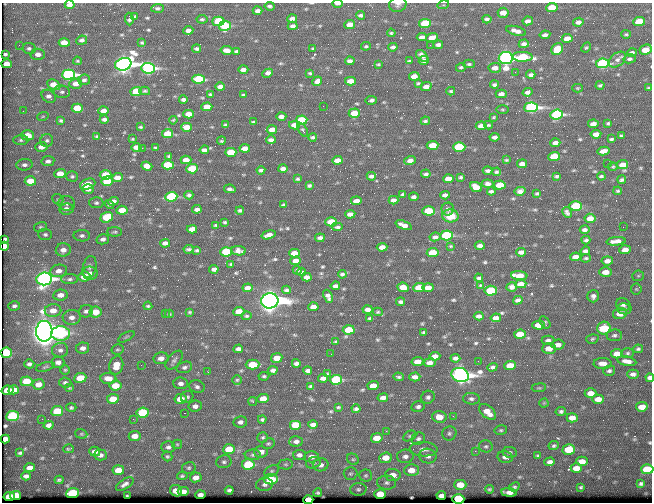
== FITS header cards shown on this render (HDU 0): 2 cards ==
NAXIS1  =                  650 / Width of table row in bytes
NAXIS2  =                  500 / Number of rows in table

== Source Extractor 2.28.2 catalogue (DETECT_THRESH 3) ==
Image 650 x 500 px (HDU 0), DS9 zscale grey, 1 PNG px = 1 image px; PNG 654 x 504 px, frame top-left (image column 1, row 500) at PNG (2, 3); each listed source drawn as its Kron ellipse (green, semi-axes under 4 px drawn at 4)
Background 353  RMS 1.2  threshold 3.49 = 3 sigma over >= 5 px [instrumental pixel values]
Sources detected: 581; of the 581, the 500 brightest by FLUX_AUTO listed and drawn (81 fainter detections omitted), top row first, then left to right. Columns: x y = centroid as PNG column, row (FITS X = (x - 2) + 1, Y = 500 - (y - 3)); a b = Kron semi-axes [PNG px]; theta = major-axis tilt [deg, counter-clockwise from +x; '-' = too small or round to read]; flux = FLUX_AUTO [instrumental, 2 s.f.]
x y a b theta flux
338 4 5 2 - 390
398 4 9 7 19 290
70 5 5 4 - 410
443 5 6 3 17 84
270 6 5 3 - 180
157 8 6 4 4 180
552 8 6 4 5 2000
258 11 5 4 - 280
503 13 5 5 - 860
360 15 4 3 - 220
135 16 4 3 - 130
129 19 6 3 -86 170
202 19 5 4 - 140
292 19 5 4 - 410
487 19 4 4 - 210
218 21 6 4 2 4700
528 21 5 4 - 350
578 22 5 4 - 320
639 22 6 4 7 2700
425 23 6 4 6 3900
350 25 5 4 - 910
225 26 6 5 - 5000
293 26 5 4 - 280
188 30 5 4 - 380
516 31 10 4 -15 460
391 33 4 3 - 110
626 34 5 3 - 110
545 35 5 3 - 290
422 37 5 4 - 370
432 38 6 4 19 790
567 38 5 4 - 720
82 40 5 4 - 240
64 43 5 4 - 1000
142 43 3 3 - 110
524 44 5 4 - 300
19 45 3 3 - 93
430 45 2 2 - 140
438 45 5 3 - 240
366 46 5 4 - 120
393 47 5 4 - 230
586 47 5 4 - 100
29 48 7 5 -10 200
313 48 4 2 - 89
197 49 4 3 - 170
557 49 6 5 - 2700
226 50 6 4 -11 610
646 50 6 5 - 1400
236 51 4 3 - 160
632 53 5 4 - 190
5 54 3 3 - 140
38 54 7 5 -2 500
422 56 7 4 -47 360
523 57 10 5 -1 4500
506 58 7 6 - 52000
630 59 6 4 12 190
424 60 5 4 - 310
617 60 10 6 38 320
77 61 4 3 - 88
350 61 5 4 - 270
409 61 4 3 - 110
602 63 6 5 - 12000
7 64 5 4 - 760
123 64 8 6 17 60000
378 64 4 2 - 100
469 64 6 4 1 130
461 67 5 4 - 120
148 68 7 5 -5 20000
495 68 6 5 - 540
243 70 5 4 - 380
515 72 3 2 - 97
268 73 5 4 - 400
310 73 4 3 - 100
68 75 6 5 - 19000
531 75 5 3 - 230
414 76 5 4 - 600
198 79 6 4 1 5900
84 80 6 5 - 220
317 81 5 4 - 350
350 81 5 4 - 740
418 83 4 3 - 100
76 84 6 5 - 510
54 85 7 5 -28 1100
494 85 4 3 - 180
600 85 4 3 - 130
426 86 6 4 25 460
220 87 5 4 - 330
577 88 5 4 - 85
648 88 4 3 - 100
145 91 5 3 - 120
451 91 4 3 - 110
62 92 8 6 -9 190
136 92 6 4 4 3400
527 92 5 4 - 250
210 94 3 3 - 95
501 94 5 4 - 390
243 95 4 3 - 120
49 96 8 6 -34 340
183 99 4 3 - 180
371 100 5 3 - 190
323 106 2 2 - 140
207 107 5 4 - 1600
531 107 7 5 3 21000
77 108 5 4 - 1800
502 109 6 3 -1 89
23 111 2 2 - 95
104 111 5 4 - 490
354 113 5 4 - 1800
189 114 5 4 - 890
557 114 6 5 - 12000
43 116 6 3 19 89
281 116 5 4 - 310
493 117 4 2 - 85
104 119 4 3 - 220
61 120 4 3 - 130
173 120 4 3 - 81
302 120 6 4 6 3900
425 121 5 3 - 120
253 122 4 3 - 110
608 123 4 3 - 120
593 124 5 4 - 430
225 125 4 3 - 140
294 125 5 4 - 720
488 125 4 3 - 100
481 126 5 4 - 570
140 127 3 2 - 86
187 127 5 4 - 1400
272 130 5 4 - 630
302 130 8 3 -57 100
168 134 5 4 - 2200
596 134 5 4 - 610
27 135 6 5 - 1400
97 136 3 2 - 100
621 136 4 3 - 110
313 137 4 3 - 140
495 137 5 4 - 250
133 139 3 2 - 81
611 139 4 3 - 120
21 140 7 5 1 190
47 140 6 6 - 180
271 140 5 3 - 250
221 141 4 3 - 100
555 143 5 4 - 310
432 145 6 4 5 1700
41 147 6 5 - 540
136 147 5 4 - 480
459 147 6 4 1 4800
142 148 2 2 - 670
155 148 3 3 - 110
245 148 5 4 - 510
204 150 4 4 - 310
603 151 6 4 12 610
231 152 5 4 - 2200
169 156 3 3 - 110
554 157 6 4 4 3200
186 160 5 4 - 680
337 160 5 4 - 610
410 160 6 4 18 450
506 160 4 3 - 94
48 161 6 5 - 300
522 164 5 4 - 390
607 164 2 2 - 230
24 165 8 5 5 280
168 165 6 4 1 3300
622 165 6 4 6 900
147 166 5 4 - 580
613 167 5 3 - 92
192 169 6 4 4 3100
283 169 5 4 - 330
261 170 4 3 - 150
488 171 5 3 - 180
497 172 4 3 - 130
60 174 5 4 - 880
426 174 4 3 - 170
106 175 6 5 - 1900
72 176 6 5 - 140
371 176 5 4 - 230
557 176 4 3 - 120
601 176 4 3 - 130
461 177 3 3 - 130
117 178 5 4 - 600
297 179 4 3 - 100
448 179 5 4 - 1000
622 180 4 3 - 150
30 181 6 4 2 1700
107 181 6 4 5 3600
88 184 8 5 22 1300
488 184 5 3 - 250
500 185 6 4 5 1800
309 186 4 3 - 130
476 187 6 5 - 1000
88 189 6 4 2 450
230 189 6 3 -10 200
491 191 4 3 - 160
520 191 5 4 - 330
618 191 4 3 - 90
537 193 4 3 - 120
403 194 4 3 - 150
189 195 4 4 - 180
445 195 5 4 - 290
171 197 6 5 - 6600
414 197 5 3 - 220
58 199 6 5 - 130
394 200 5 4 - 320
113 201 5 4 - 390
356 201 5 4 - 640
67 203 8 7 - 280
96 203 7 5 -3 180
110 204 5 4 - 140
283 205 4 3 - 150
576 206 6 5 - 5200
66 209 7 5 7 470
197 209 5 4 - 280
448 209 6 6 - 220
122 210 5 4 - 1300
240 211 4 3 - 140
428 211 6 4 -1 2900
567 212 5 4 - 200
350 214 5 4 - 420
450 216 8 6 -4 1100
107 217 6 5 - 2600
590 218 5 4 - 680
225 222 4 3 - 100
331 222 6 4 3 2700
216 225 3 3 - 91
404 225 8 4 -21 500
40 227 6 5 - 130
338 227 6 3 0 150
623 227 2 2 - 260
192 229 5 4 - 560
585 230 5 3 - 230
115 232 7 4 -4 130
45 234 7 6 - 180
269 235 7 4 16 410
446 235 6 5 - 7300
82 236 8 5 -1 240
435 237 5 4 - 250
320 238 5 3 - 240
5 239 4 3 - 120
103 239 6 5 - 310
586 240 4 3 - 150
616 241 9 4 6 540
165 243 5 4 - 330
4 246 4 4 - 480
450 246 3 2 - 82
480 246 5 3 - 280
382 247 5 4 - 650
188 249 5 3 - 130
63 250 7 6 - 510
197 250 3 3 - 110
625 250 5 4 - 660
238 251 7 4 -9 290
585 251 5 4 - 220
226 252 6 4 4 5800
521 252 5 4 - 320
294 253 5 4 - 870
433 253 6 4 4 2400
576 257 5 4 - 590
586 258 5 3 - 130
296 261 5 4 - 650
607 261 6 4 7 410
231 264 3 3 - 91
90 267 11 6 78 280
214 269 4 4 - 290
297 270 4 3 - 120
59 271 8 6 11 530
302 272 4 3 - 130
605 272 6 5 - 790
90 273 7 6 - 480
342 274 4 3 - 150
84 276 6 5 - 1500
519 276 8 4 -5 1400
638 276 6 5 - 120
307 277 5 4 - 400
479 278 4 3 - 170
44 279 8 6 8 34000
70 279 8 5 1 210
521 284 5 4 - 770
480 285 3 2 - 81
335 286 5 4 - 290
403 287 6 4 -8 950
419 287 6 4 4 1800
428 287 5 4 - 710
512 287 5 4 - 270
248 288 5 4 - 520
636 289 5 5 - 130
286 290 4 3 - 160
491 291 6 5 - 3600
60 295 7 5 7 560
328 296 7 4 -66 300
593 296 6 6 - 300
518 300 5 4 - 240
270 301 9 7 6 130000
401 302 4 3 - 170
623 305 7 6 - 300
14 306 6 5 - 190
148 306 4 3 - 100
313 307 5 4 - 530
368 309 5 4 - 370
624 309 7 5 -10 200
53 310 8 6 2 780
86 311 7 6 - 270
239 311 5 4 - 1200
95 312 6 5 - 1400
190 312 3 3 - 90
378 312 5 4 - 110
165 313 3 2 - 87
169 314 4 3 - 100
620 314 7 5 14 1000
246 316 5 4 - 120
479 316 5 4 - 280
72 317 9 7 2 490
496 318 5 4 - 420
370 319 4 3 - 160
545 322 7 4 -59 110
538 325 6 4 -4 800
604 328 6 6 - 4800
349 330 6 4 3 2800
44 331 10 8 87 160000
424 332 3 3 - 110
60 334 9 7 2 8000
520 334 6 4 6 1300
614 335 7 6 - 210
126 337 9 3 30 130
592 339 6 4 17 130
548 340 6 4 0 230
336 342 3 3 - 120
558 345 6 5 - 460
83 348 6 5 - 390
549 348 7 5 3 730
117 349 6 5 - 120
238 349 4 4 - 290
638 349 5 4 - 160
60 350 8 7 - 310
6 353 5 5 - 3000
628 353 6 5 - 150
331 354 2 2 - 190
617 354 6 4 6 850
435 356 5 4 - 530
161 358 7 6 - 490
277 358 5 4 - 1100
455 358 5 4 - 260
174 360 11 6 50 260
478 361 2 2 - 180
627 361 10 4 -11 480
58 362 6 5 - 380
417 362 6 4 9 860
296 363 4 4 - 210
430 363 6 4 9 400
603 363 9 5 -1 560
29 364 5 4 - 220
116 365 9 7 77 1200
141 365 3 2 - 98
253 365 7 5 1 2700
510 366 6 4 4 1400
45 367 10 4 16 140
184 367 8 5 17 230
492 367 5 4 - 190
65 370 5 5 - 110
273 370 5 4 - 260
308 370 4 3 - 200
609 371 6 5 - 170
208 372 3 2 - 95
328 373 3 2 - 90
633 374 6 4 -1 290
460 375 9 7 -16 56000
264 376 5 3 - 110
398 377 5 3 - 130
415 377 5 4 - 370
80 378 6 5 - 1600
108 378 8 5 -5 870
323 378 5 4 - 320
650 378 4 4 - 460
237 380 5 5 - 110
336 380 6 5 - 8600
26 381 6 4 5 1900
65 383 6 5 - 180
181 383 7 5 -5 310
38 384 6 5 - 610
115 386 6 5 - 1600
311 386 4 3 - 110
373 386 5 4 - 1100
197 387 8 6 -15 240
69 388 5 4 - 93
539 388 7 3 7 100
7 390 6 4 11 1900
14 390 5 4 - 640
591 393 6 4 1 710
187 397 6 5 - 160
428 397 7 6 - 220
383 398 5 4 - 400
113 399 6 4 7 1600
180 399 6 5 - 1300
263 399 6 4 4 1000
471 399 8 6 -5 230
598 399 6 4 2 690
253 402 4 3 - 130
544 403 4 4 - 83
195 406 7 5 8 360
71 407 5 4 - 130
338 407 3 2 - 85
418 407 7 5 12 220
642 407 6 4 7 950
356 409 4 3 - 180
57 411 6 5 - 2800
561 411 5 4 - 180
487 412 10 6 -41 1000
143 413 6 5 - 5100
184 413 2 2 - 88
12 416 6 5 - 7200
453 416 3 3 - 93
439 417 7 6 - 1100
572 418 5 4 - 630
42 419 2 2 - 150
133 419 3 2 - 180
262 419 4 3 - 140
240 422 7 5 9 280
313 424 5 4 - 340
49 425 5 4 - 300
296 425 6 5 - 2000
501 430 6 5 - 130
386 431 2 2 - 450
449 433 7 6 - 210
81 434 6 4 -19 100
135 436 6 5 - 720
410 436 7 5 27 130
263 437 5 5 - 130
377 438 6 5 - 1200
5 439 4 4 - 580
418 439 7 6 - 210
296 441 7 5 4 270
177 444 5 4 - 98
268 444 6 5 - 120
486 446 7 6 - 160
554 446 5 4 - 130
168 447 7 6 - 230
68 449 5 3 - 100
229 449 6 5 - 2500
424 449 14 7 -2 540
569 449 6 5 - 2700
95 451 5 4 - 410
475 451 2 2 - 300
261 452 7 5 3 560
510 452 7 5 -11 170
20 453 4 3 - 110
100 455 6 5 - 280
253 455 8 5 0 190
299 455 6 5 - 300
167 456 5 4 - 120
405 456 8 6 3 320
428 456 9 7 -11 360
538 456 4 3 - 130
311 457 7 6 - 500
505 457 7 5 -12 310
386 458 6 5 - 970
353 459 6 5 - 130
582 461 6 4 0 730
224 462 8 6 12 210
550 462 5 4 - 290
313 463 7 5 17 180
248 464 6 5 - 4800
286 464 7 5 5 140
321 465 7 6 - 340
30 468 5 4 - 440
189 468 7 6 - 160
576 468 6 4 1 800
647 469 6 5 - 3300
118 470 6 5 - 1100
411 470 7 6 - 1000
272 471 8 5 27 170
350 474 7 6 - 170
366 475 6 6 - 160
393 475 8 6 -6 590
26 476 4 4 - 230
182 476 5 4 - 120
196 477 6 5 - 530
271 479 7 5 6 4100
59 480 4 3 - 120
387 483 9 7 -4 280
125 484 10 5 32 300
264 484 8 7 - 290
641 484 4 3 - 120
460 485 6 5 - 1300
514 487 6 4 28 160
581 487 4 3 - 91
358 489 8 6 3 200
489 489 4 3 - 110
229 490 4 4 - 190
176 491 6 5 - 950
183 491 5 4 - 560
509 492 8 4 -5 470
73 493 6 5 - 5600
318 493 4 3 - 140
380 494 6 4 2 2000
200 495 5 3 - 300
441 495 5 4 - 340
15 496 5 4 - 2100
127 496 3 2 - 92
9 497 6 4 7 2700
458 499 6 4 0 11000
308 500 5 4 - 1800
At the frame edge (FLAGS 8, measured only in part): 8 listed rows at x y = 338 4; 398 4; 70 5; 4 246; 650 378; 647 469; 458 499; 308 500
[81 fainter detections neither listed nor drawn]